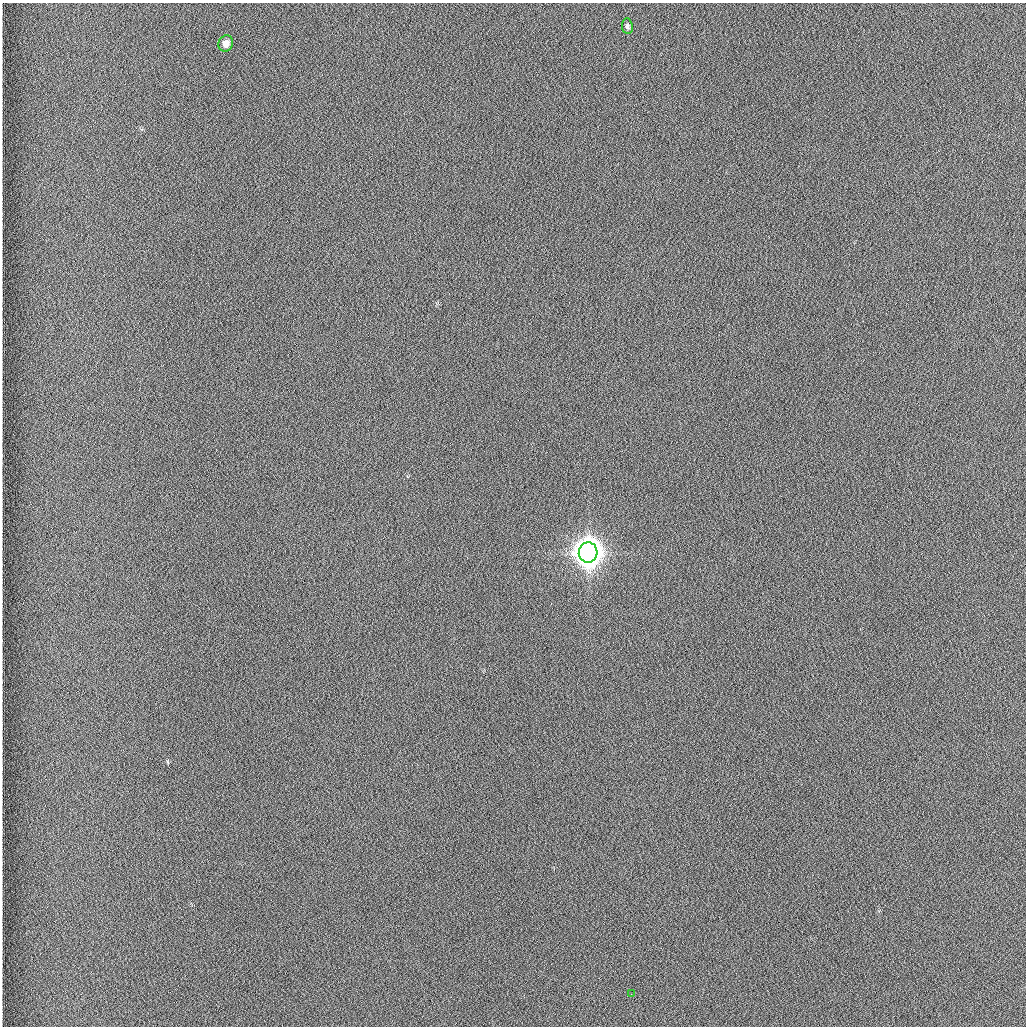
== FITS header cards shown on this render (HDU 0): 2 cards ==
NAXIS1  =                 1024 /fastest changing axis
NAXIS2  =                 1024 /next to fastest changing axis

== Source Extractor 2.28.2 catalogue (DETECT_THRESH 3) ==
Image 1024 x 1024 px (HDU 0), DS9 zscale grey, 1 PNG px = 1 image px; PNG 1028 x 1028 px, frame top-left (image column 1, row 1024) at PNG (2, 3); each listed source drawn as its Kron ellipse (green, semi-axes under 4 px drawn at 4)
Background 1260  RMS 5.9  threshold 17.7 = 3 sigma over >= 5 px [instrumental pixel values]
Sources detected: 4; all 4 listed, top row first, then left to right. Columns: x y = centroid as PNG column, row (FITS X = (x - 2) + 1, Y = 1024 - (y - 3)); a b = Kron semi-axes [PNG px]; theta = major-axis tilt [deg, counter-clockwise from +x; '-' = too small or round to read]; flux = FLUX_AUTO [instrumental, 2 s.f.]
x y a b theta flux
627 26 8 5 -83 1100
226 43 8 7 - 3600
588 552 10 9 - 940000
631 994 2 2 - 190